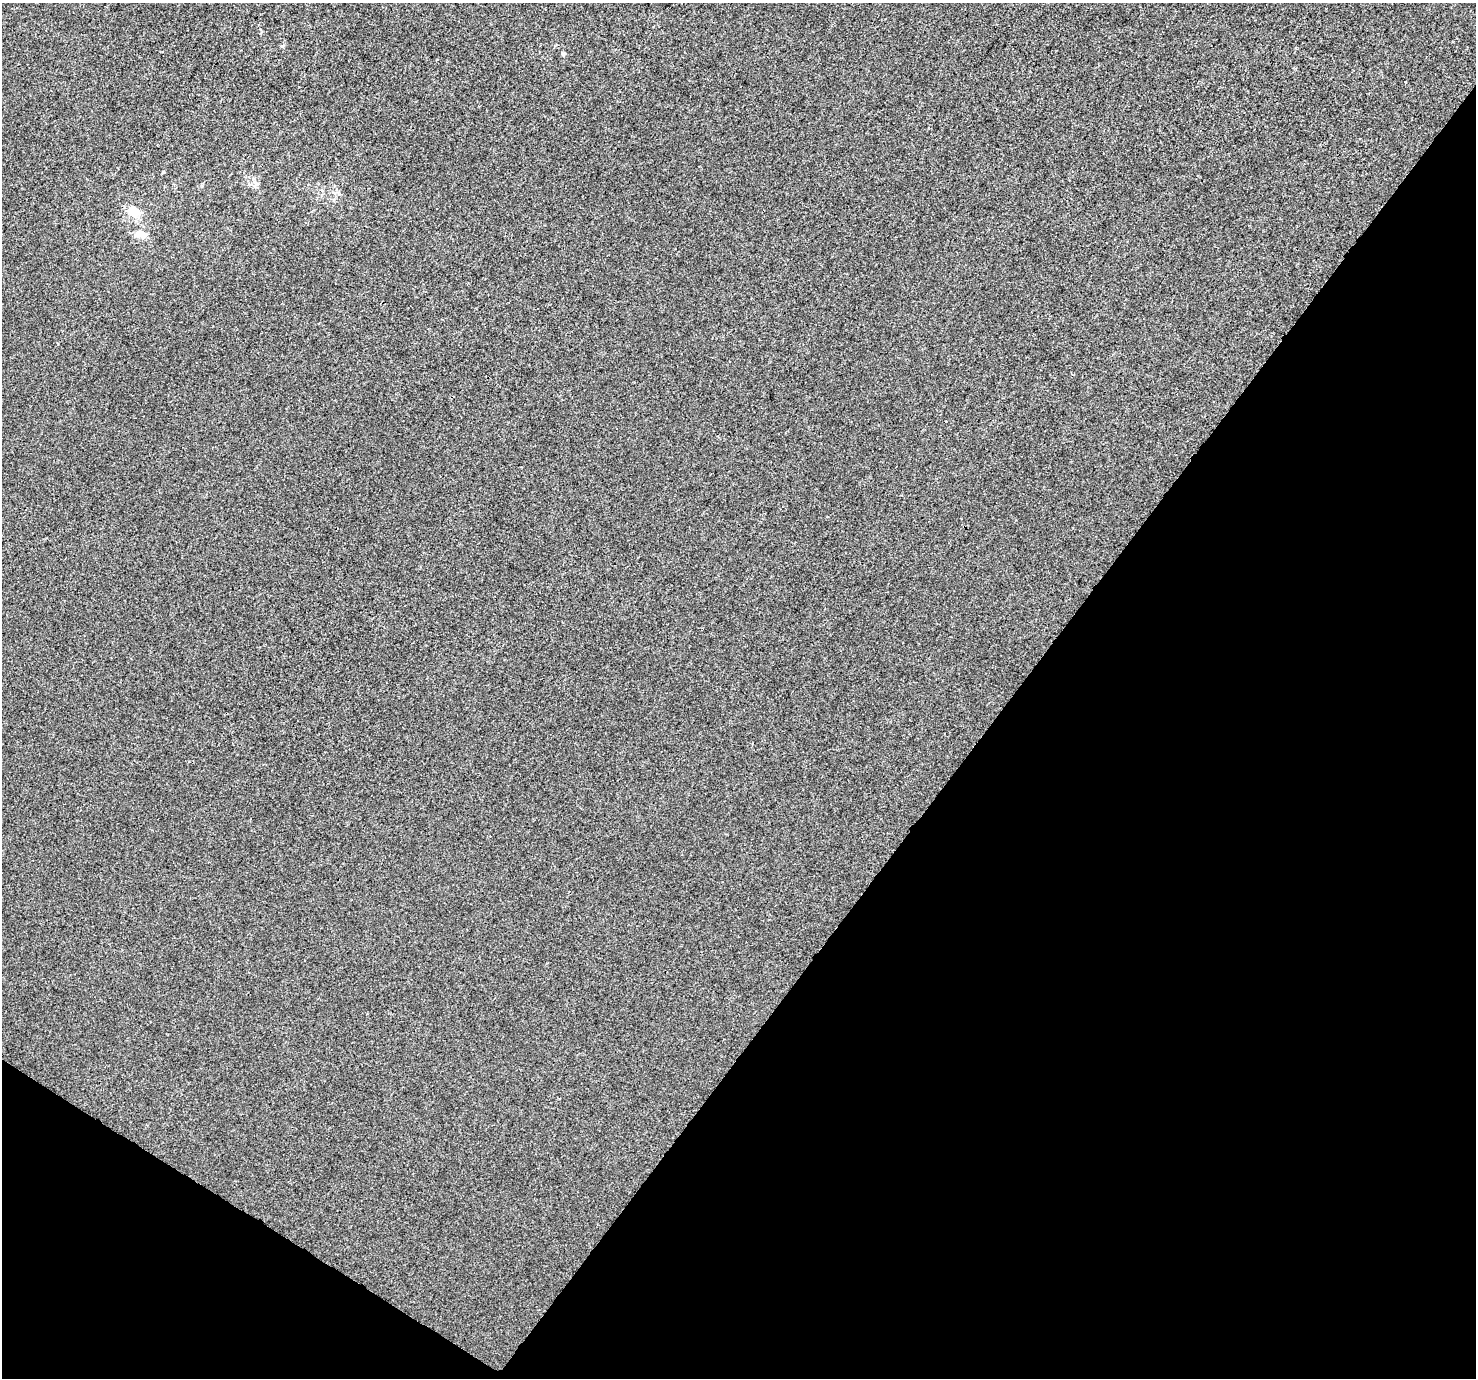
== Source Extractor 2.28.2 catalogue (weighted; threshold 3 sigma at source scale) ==
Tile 15 of 4 x 4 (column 3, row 4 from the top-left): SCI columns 2989-4462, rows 299-1674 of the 5971 x 6036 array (HDU 1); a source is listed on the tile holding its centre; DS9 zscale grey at full resolution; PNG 1478 x 1380 px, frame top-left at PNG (2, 3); no overlay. Shown black and unused: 35% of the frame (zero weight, under 3 of 4 exposures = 5% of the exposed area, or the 3 px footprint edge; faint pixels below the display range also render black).
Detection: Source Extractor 2.28.2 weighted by HDU 2 'WHT'; one run over the whole footprint, this tile lists its part. Background 1.83e-04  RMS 0.0044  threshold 0.0197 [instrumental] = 3 sigma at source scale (4.5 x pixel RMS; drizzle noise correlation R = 1.50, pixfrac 1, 0.0396/0.0396 arcsec/px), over >= 5 px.
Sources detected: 6; all 6 listed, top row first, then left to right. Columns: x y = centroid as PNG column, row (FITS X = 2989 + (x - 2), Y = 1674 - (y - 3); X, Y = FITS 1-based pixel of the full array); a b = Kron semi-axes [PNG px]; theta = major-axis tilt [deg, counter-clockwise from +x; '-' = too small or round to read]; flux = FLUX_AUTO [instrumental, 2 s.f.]
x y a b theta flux
563 54 7 4 -53 0.6
1405 82 3 2 - 0.75
163 172 4 3 - 0.43
256 184 8 7 - 1.5
134 211 17 12 -35 6.2
141 234 19 9 -3 3.5